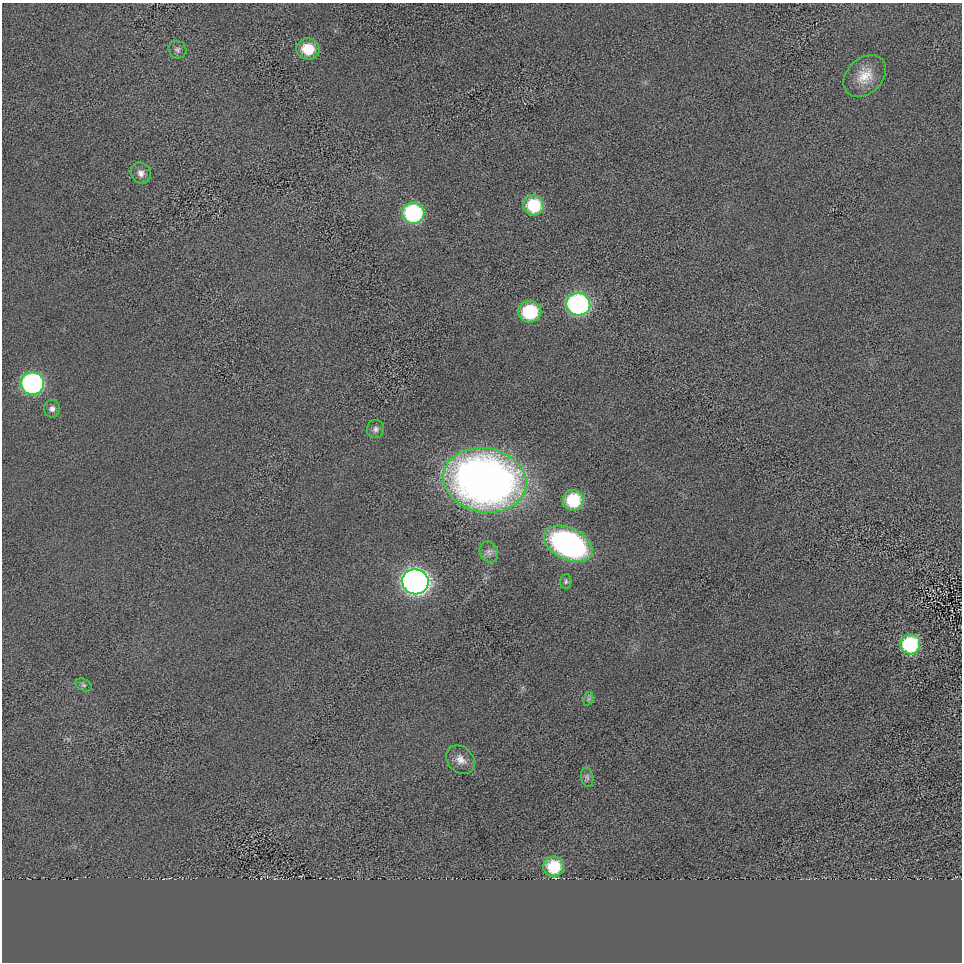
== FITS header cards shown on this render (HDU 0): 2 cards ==
NAXIS1  =                  960 / length of data axis 1
NAXIS2  =                  960 / length of data axis 2

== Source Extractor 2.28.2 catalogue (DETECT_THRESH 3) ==
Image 960 x 960 px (HDU 0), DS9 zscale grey, 1 PNG px = 1 image px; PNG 964 x 964 px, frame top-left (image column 1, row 960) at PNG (2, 3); each listed source drawn as its Kron ellipse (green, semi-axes under 4 px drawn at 4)
Background 0.597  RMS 65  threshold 196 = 3 sigma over >= 5 px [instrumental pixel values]
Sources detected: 23; all 23 listed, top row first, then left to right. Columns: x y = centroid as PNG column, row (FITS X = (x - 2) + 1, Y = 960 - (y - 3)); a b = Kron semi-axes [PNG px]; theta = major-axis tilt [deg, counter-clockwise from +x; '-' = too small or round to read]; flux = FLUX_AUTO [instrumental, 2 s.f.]
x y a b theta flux
308 49 11 10 - 1.2e+05
178 50 9 8 - 1.5e+04
865 76 24 17 44 9.0e+04
141 173 11 9 -54 2.6e+04
534 205 10 10 - 2.1e+05
413 213 11 10 - 5.4e+05
578 304 12 11 - 9.9e+05
530 312 11 11 - 2.9e+05
32 384 12 11 - 9.6e+05
52 409 9 8 - 2.0e+04
376 429 9 8 - 1.6e+04
485 480 42 32 -11 3.6e+06
573 500 10 10 - 2.5e+05
568 544 26 16 -26 1.2e+06
489 552 11 9 -65 2.4e+04
415 582 13 12 - 2.8e+06
566 582 7 5 89 9.7e+03
910 644 10 10 - 3.9e+05
84 685 9 5 -26 1.1e+04
588 699 7 4 71 9.2e+03
460 760 16 12 -46 4.2e+04
587 777 10 6 -79 1.3e+04
554 867 10 10 - 2.0e+05